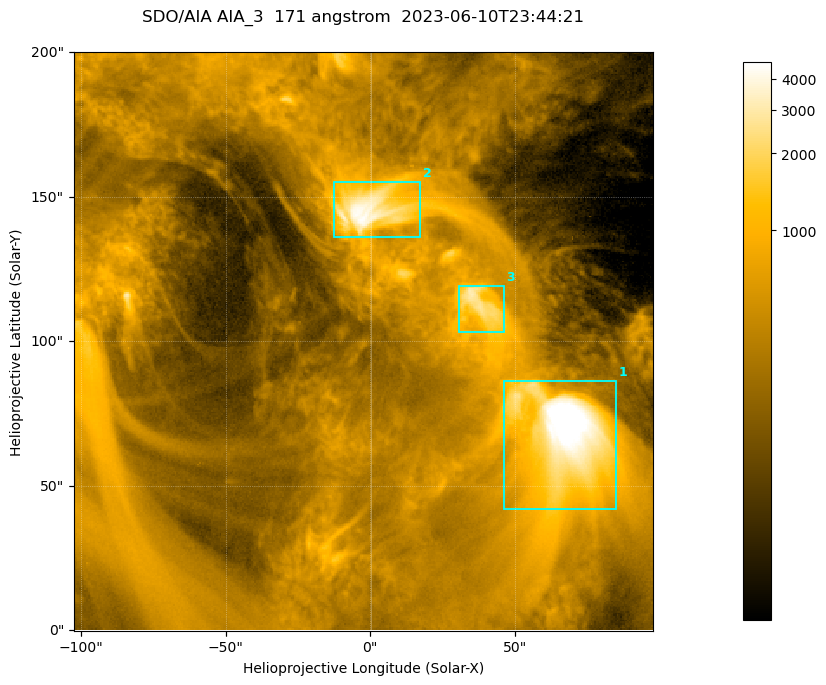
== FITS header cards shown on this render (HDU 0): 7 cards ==
TELESCOP= 'SDO/AIA '           / For AIA: SDO/AIA
INSTRUME= 'AIA_3   '           / For AIA: AIA_ATA1, AIA_ATA2, AIA_ATA3 or AIA_AT
WAVELNTH=                  171 / [angstrom] Wavelength
WAVEUNIT= 'angstrom'           / Wavelength unit: angstrom
DATE-OBS= '2023-06-10T23:44:21.351' / [ISO] Date when observation started; ISO 8
CTYPE1  = 'HPLN-TAN'           / CTYPE1; Typically HPLN
CTYPE2  = 'HPLT-TAN'           / CTYPE2; Typically HPLT

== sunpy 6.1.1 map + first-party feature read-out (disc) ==
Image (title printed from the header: SDO/AIA AIA_3  171 angstrom  2023-06-10T23:44:21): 334 x 334 px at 0.599 arcsec/px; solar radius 945 arcsec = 1577 px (partial field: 1.4% of the solar disc is inside the frame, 100% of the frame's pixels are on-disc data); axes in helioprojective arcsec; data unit not stated in the header (colour bar unlabelled)
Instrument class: DISC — disc imager (sunpy class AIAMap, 171 A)
Bright regions (active regions / flare kernels): reference = the on-disc median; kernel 3 px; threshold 5 sigma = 1095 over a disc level ~354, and >= 1.15x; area >= 111 px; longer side >= 4 px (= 2.4 arcsec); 3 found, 3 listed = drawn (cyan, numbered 1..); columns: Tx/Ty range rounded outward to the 2 arcsec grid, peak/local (2 s.f.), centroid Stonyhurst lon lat
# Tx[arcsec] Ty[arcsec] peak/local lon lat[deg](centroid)
1 46..86 42..86 19 +4 +4
2 -14..18 136..156 12 +0 +9
3 30..46 102..120 8.6 +2 +7